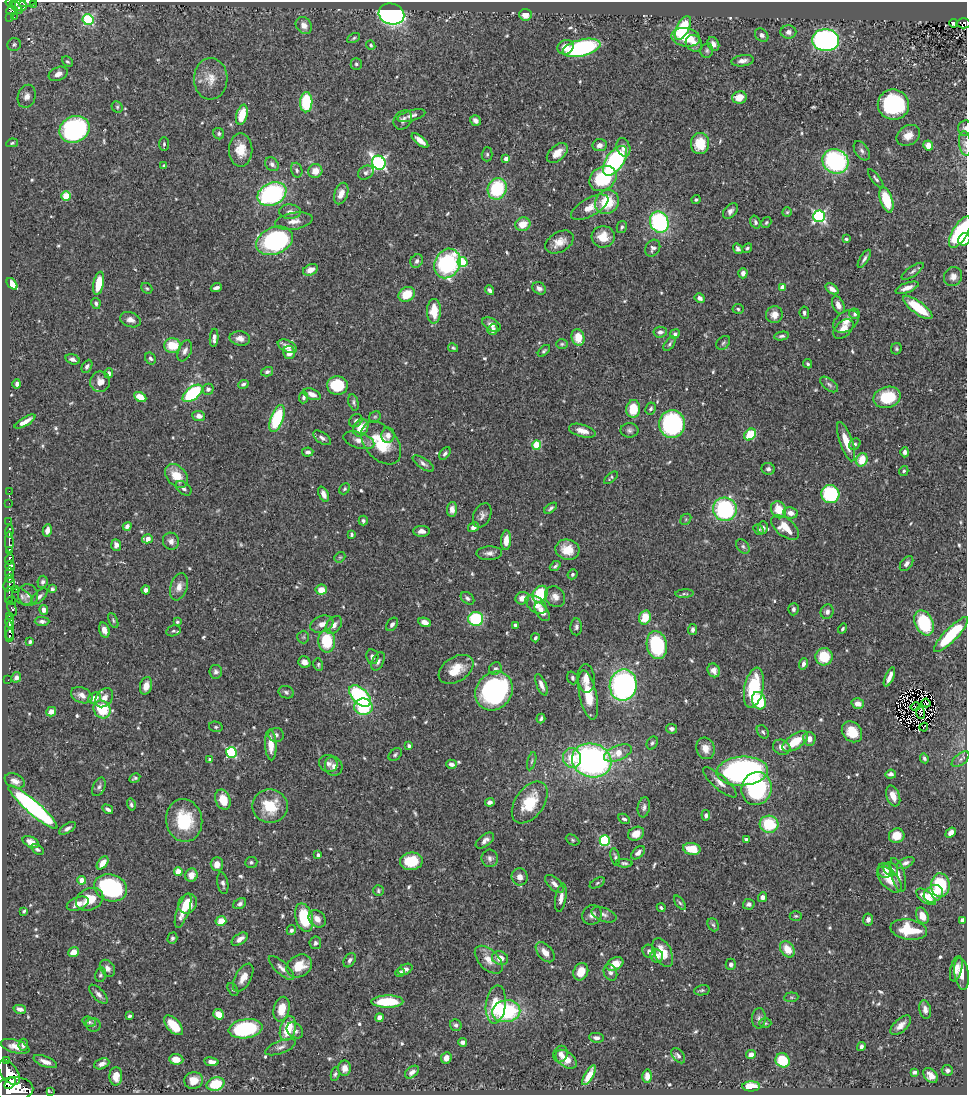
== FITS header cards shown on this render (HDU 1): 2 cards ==
NAXIS1  =                  965
NAXIS2  =                 1093

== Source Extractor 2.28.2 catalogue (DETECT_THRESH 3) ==
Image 965 x 1093 px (HDU 1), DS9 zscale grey, 1 PNG px = 1 image px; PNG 969 x 1097 px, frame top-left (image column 1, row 1093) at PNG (2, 2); each listed source drawn as its Kron ellipse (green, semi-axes under 4 px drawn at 4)
Background 0.452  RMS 0.021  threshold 0.0633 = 3 sigma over >= 5 px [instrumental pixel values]
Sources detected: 631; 1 with non-positive FLUX_AUTO (blend fragments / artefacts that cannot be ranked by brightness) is neither listed nor drawn; of the other 630, the 500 brightest by FLUX_AUTO listed and drawn (130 fainter detections omitted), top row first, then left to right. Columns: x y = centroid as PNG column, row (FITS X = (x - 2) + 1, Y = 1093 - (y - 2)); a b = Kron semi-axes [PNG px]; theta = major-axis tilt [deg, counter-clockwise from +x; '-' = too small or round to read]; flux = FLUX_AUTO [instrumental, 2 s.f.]
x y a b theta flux
28 2 9 3 12 26
11 3 5 4 - 280
34 4 2 2 - 3.8
19 5 7 5 -23 230
16 7 8 3 -47 210
12 11 6 4 3 47
391 14 13 10 -14 330
525 15 6 6 - 14
10 17 3 2 - 41
14 17 2 2 - 3.8
88 20 5 5 - 140
954 23 4 4 - 5.8
963 23 7 5 -3 63
304 25 9 7 -52 9.4
683 28 13 6 63 91
788 32 8 7 - 6.6
762 35 7 6 - 5.5
686 37 14 9 -9 35
354 38 7 4 28 2.5
826 40 13 11 -3 370
694 43 9 7 -51 10
14 44 7 6 - 3.3
713 44 7 5 -61 7.1
371 45 5 3 - 2.5
566 47 8 7 - 14
581 48 19 8 14 220
707 51 7 6 - 3.3
743 61 11 5 7 7.2
67 62 6 4 -41 2.5
356 64 6 5 - 3
58 74 10 6 24 9.3
211 79 21 17 89 22
27 96 12 8 73 9.5
739 97 7 6 - 21
306 102 10 6 88 94
893 104 16 15 - 140
117 107 6 5 - 2.5
242 115 10 5 76 36
411 116 14 5 16 6.5
403 120 10 8 51 6.4
475 121 6 5 - 6
965 128 7 6 - 3.8
74 129 15 13 23 270
219 134 6 5 - 2.5
908 135 12 9 33 14
420 140 10 4 -39 11
12 143 6 4 11 2.3
700 143 10 9 - 38
965 143 12 6 -82 5.7
164 144 7 5 90 2.8
600 145 7 6 - 6.9
928 146 5 5 - 13
623 147 9 6 -73 9.3
241 150 17 11 -90 23
862 151 11 6 -57 4.9
557 153 12 7 42 15
487 154 7 5 88 2.7
506 159 4 3 - 8.2
615 161 17 8 56 230
835 161 13 12 - 200
379 163 7 6 - 340
272 164 8 6 -45 4.6
164 166 4 3 - 2.4
297 170 7 5 -72 3.6
315 171 7 7 - 15
366 173 8 6 31 4.1
603 179 14 11 36 90
876 179 11 4 -52 3.1
497 189 11 9 70 85
272 194 15 11 25 200
341 194 11 6 70 12
66 196 5 4 - 53
696 200 4 4 - 2.3
886 200 13 6 -72 52
607 202 12 11 - 47
590 207 21 9 29 18
730 211 9 6 49 5.9
290 212 11 7 -2 6.9
787 212 5 4 - 2.1
819 216 6 6 - 280
294 221 19 8 9 13
659 222 11 9 -66 180
755 222 7 5 -72 3.4
766 223 6 4 57 2.3
523 224 8 6 21 20
622 227 6 5 - 3.2
960 232 17 7 59 150
603 237 11 11 - 21
846 239 4 3 - 2.2
964 239 6 5 - 29
274 241 19 13 22 230
559 242 15 10 30 15
653 248 9 7 61 5.3
747 248 5 4 - 2.4
738 249 5 4 - 4.3
864 259 10 4 59 4.5
417 261 7 6 - 4.3
462 262 5 5 - 70
447 263 15 12 65 160
310 270 8 5 24 11
913 271 13 5 35 4.7
743 273 5 4 - 7.1
953 277 10 9 - 9.1
99 283 12 5 78 32
12 284 7 4 -50 24
147 288 6 5 - 2.2
216 288 6 3 20 4.6
539 288 7 5 -33 5.7
782 288 4 4 - 13
907 288 12 5 20 11
832 289 7 4 -36 9.1
489 290 5 3 - 4.1
407 294 8 7 - 29
700 298 5 4 - 6.5
96 303 5 4 - 3.2
838 305 9 5 -66 9.7
918 307 18 6 -37 61
738 309 5 4 - 2.4
434 311 12 7 90 28
804 313 6 4 -83 2.9
855 314 5 5 - 3.4
774 315 8 8 - 11
130 320 10 7 -20 8.5
846 321 14 9 33 13
491 324 10 6 -27 6.8
493 329 6 5 - 7.5
843 329 12 7 43 13
660 332 6 5 - 6
675 334 5 4 - 3.5
782 336 7 4 9 3.1
578 337 8 6 -77 25
214 338 9 4 85 5.4
240 338 10 7 -8 8.5
723 343 8 5 45 3
562 344 6 5 - 2.3
670 344 8 4 53 3.2
172 345 8 7 - 36
287 346 10 5 -25 11
453 348 5 4 - 2.3
896 349 6 5 - 2.6
185 351 11 6 67 6.8
544 351 7 4 43 2.7
289 352 7 6 - 13
150 358 6 5 - 3.4
73 359 7 5 -16 5.6
808 364 5 4 - 2.4
87 366 7 5 61 3.8
267 372 6 4 15 3.6
109 373 5 4 - 4.9
100 382 10 10 - 15
17 384 5 3 - 4
243 384 5 4 - 3.4
829 384 10 5 -37 4.1
337 385 10 9 - 54
208 389 5 5 - 5
193 393 12 6 38 130
312 394 9 5 -23 8.5
140 397 6 4 -28 21
303 397 6 4 83 3.2
887 397 14 10 15 56
353 402 8 5 -76 3
651 408 6 5 - 3.3
633 409 9 7 84 36
199 416 6 5 - 7.2
375 417 6 5 - 2.2
277 419 14 6 70 90
356 421 7 6 - 4.2
25 422 12 4 30 11
672 424 14 13 - 240
361 428 9 7 58 26
629 430 9 7 -1 4.6
582 431 14 6 -15 11
750 434 6 5 - 51
388 435 7 6 - 7.7
322 438 10 5 -34 5.4
359 440 16 8 -17 12
846 442 21 6 -70 27
381 443 24 16 -50 57
855 444 6 5 - 3.2
537 445 4 4 - 65
308 452 5 4 - 4.7
905 452 5 4 - 4.1
445 454 7 4 53 3.7
862 460 7 5 71 29
423 464 12 5 -34 5.3
768 469 6 6 - 4.4
904 471 5 4 - 2.3
177 476 13 9 -47 27
611 478 8 4 40 2.2
183 488 9 6 -38 4.9
345 489 6 5 - 2.5
9 491 2 2 - 3.2
324 494 8 4 -66 8.6
830 494 9 9 - 100
9 503 2 2 - 3.8
551 508 7 4 36 3.2
452 509 7 5 88 7.7
725 509 12 11 - 200
779 510 9 7 -66 26
790 513 7 5 -11 10
482 515 12 8 66 6.6
686 519 6 4 47 2.4
9 521 2 2 - 4.5
363 521 5 4 - 2.7
127 526 4 4 - 5.8
473 527 6 4 31 6.5
785 527 16 8 -38 27
763 528 6 5 - 5.3
759 529 6 5 - 2.4
47 530 6 4 76 9.1
9 531 6 3 82 61
421 531 8 5 0 7
352 535 4 3 - 2.6
147 539 5 4 - 16
506 540 10 5 86 14
171 541 8 8 - 7.4
9 542 10 3 -88 450
116 545 6 5 - 5.8
743 546 8 5 -50 3.3
567 550 12 10 -14 25
9 551 4 3 - 250
489 553 13 6 2 6.8
340 557 6 4 41 2.4
9 559 5 3 - 170
907 564 8 5 53 4.9
10 566 5 5 - 740
555 566 6 4 41 3
9 573 6 3 84 83
572 574 5 4 - 3.1
9 578 4 3 - 72
43 582 6 5 - 3.8
9 584 7 5 63 260
179 587 14 8 72 12
16 589 2 2 - 52
52 589 4 3 - 3.1
146 590 4 4 - 5.2
321 590 6 5 - 18
540 594 9 7 55 64
684 594 9 4 4 2.8
9 595 8 3 -90 150
28 595 11 10 - 7.2
39 596 10 5 44 4.4
22 597 11 7 -32 4.8
555 597 11 9 -47 10
467 598 7 5 -38 4
522 598 7 6 - 13
11 601 5 4 - 150
536 605 12 7 -36 14
12 609 7 4 -72 220
793 609 6 5 - 3.9
44 610 5 4 - 6.8
542 612 10 6 -56 9.4
827 612 7 6 - 5.1
10 616 4 3 - 78
645 617 7 5 74 32
476 619 7 7 - 98
113 620 8 4 -64 2.5
10 621 6 3 86 430
42 621 7 4 -1 3.9
177 622 4 3 - 2.2
425 622 6 4 -22 12
924 623 13 9 -65 98
322 624 12 8 20 10
392 624 7 5 54 4.5
334 625 10 7 51 9.3
515 625 4 3 - 2.6
576 627 8 6 88 4.2
843 629 5 4 - 2.7
104 630 8 5 -72 8.9
692 630 5 4 - 3.9
10 631 9 4 -89 510
173 631 7 5 14 2.9
951 634 23 6 46 89
9 635 6 3 87 160
303 637 6 6 - 2.2
535 638 4 3 - 3.1
327 641 11 8 -86 57
30 642 4 3 - 3.2
657 645 14 10 -78 110
372 657 7 6 - 6.5
824 657 9 8 - 38
378 661 10 5 64 4.9
304 662 6 5 - 8.5
318 664 6 4 -76 2.5
803 664 6 4 73 4.7
495 668 6 6 - 3.5
456 669 19 12 32 29
714 670 7 6 - 7.7
216 672 6 6 - 4.2
16 677 5 5 - 4.6
889 677 10 4 66 9.1
572 678 6 5 - 3.7
586 679 14 8 -85 12
8 680 2 2 - 7.9
541 685 11 4 -67 8.3
623 685 16 13 79 350
146 686 9 6 74 13
754 688 20 9 78 81
494 691 20 17 50 270
286 692 8 6 -22 3.5
82 695 11 7 -22 10
588 695 25 8 -78 34
360 696 13 7 -44 190
94 698 6 5 - 15
104 698 10 8 51 10
759 701 9 6 -71 61
926 703 4 2 - 2.5
858 704 6 5 - 11
363 707 9 8 - 70
916 707 5 3 - 2.3
102 710 9 8 - 61
51 712 5 4 - 8.6
920 712 7 3 -82 3.3
541 719 5 3 - 3
216 727 7 5 -13 2.6
924 727 4 2 - 2.9
671 729 5 5 - 4.8
763 732 7 5 -54 2.9
852 732 11 9 -48 27
276 735 7 7 - 4.3
809 739 7 6 - 9.9
795 741 15 7 34 34
652 743 7 5 61 2.8
271 745 15 5 -87 18
409 746 4 3 - 3.1
782 747 9 7 -25 10
705 748 11 9 -73 14
231 752 5 5 - 140
618 753 15 7 22 23
395 755 7 5 41 3
572 758 10 9 - 26
924 758 5 4 - 3.3
210 759 3 3 - 2.9
961 759 10 5 39 5
592 760 20 17 -15 410
532 761 9 3 75 2.2
328 763 9 8 - 6.8
451 764 5 4 - 6.2
334 766 10 8 -66 7.3
742 771 26 14 4 430
891 774 5 4 - 5.8
135 778 6 3 29 2.7
15 781 10 7 -24 7.8
720 782 21 7 -41 10
99 787 10 6 64 4.2
756 789 16 15 - 150
893 796 11 6 -69 13
223 800 10 7 -67 26
490 802 5 4 - 5.3
530 802 23 14 54 50
131 805 6 4 -75 3.3
270 806 17 16 - 49
33 807 32 6 -41 320
644 807 10 6 80 4.6
108 809 6 4 -31 4.4
706 815 5 4 - 4.1
624 819 6 5 - 3.2
184 820 21 18 -80 57
769 824 9 8 - 59
67 828 9 4 33 4.8
951 833 6 4 42 9.2
636 834 8 6 31 13
897 836 8 7 - 23
746 839 4 3 - 3
485 840 11 5 37 8.1
573 840 7 5 -28 2.4
605 840 5 5 - 120
31 842 9 5 -27 11
37 849 7 4 -37 3.5
692 849 9 6 -9 31
638 853 8 5 43 6.4
318 855 4 3 - 4.8
615 857 9 4 -76 2.6
490 858 8 8 - 5.8
411 861 11 8 9 46
251 862 6 5 - 2.5
103 863 7 4 52 16
624 863 8 4 -2 3.2
905 863 9 5 26 5.2
217 864 7 6 - 11
891 869 8 6 -33 8.7
885 871 8 7 - 9.7
178 872 4 4 - 28
191 875 6 6 - 13
898 875 17 7 -73 11
520 877 8 8 - 9.1
82 880 4 4 - 30
890 880 16 8 -48 22
223 883 11 5 -79 4.4
597 883 8 4 28 2.5
554 884 11 6 -42 7.2
940 885 12 9 89 73
110 888 17 13 -19 170
378 891 5 5 - 2.5
933 894 10 8 32 32
763 897 5 4 - 6.8
926 897 11 5 -36 26
561 898 14 5 81 9.6
90 899 14 11 24 29
680 903 8 4 -53 2.7
78 904 11 6 21 11
187 904 10 9 - 24
240 904 7 5 33 3.9
749 904 6 5 - 4.8
661 908 4 3 - 2.4
24 911 4 3 - 2.2
183 911 18 6 70 18
592 915 10 9 - 8.1
604 915 13 6 -21 6.4
796 916 6 5 - 2.3
922 916 8 6 -64 16
304 917 15 8 -74 64
317 919 10 7 -45 9.3
868 919 6 5 - 5.7
962 920 4 3 - 4.6
221 921 5 4 - 30
713 925 7 5 -65 2.8
291 930 5 4 - 4
909 930 18 10 -9 51
172 938 6 5 - 3.1
240 939 9 5 34 8.4
315 943 6 6 - 3.9
787 949 9 6 -54 23
649 951 7 6 - 5.7
73 952 5 4 - 16
545 952 12 7 -48 11
663 952 15 8 -64 27
657 956 6 6 - 9.8
500 958 8 6 -22 15
350 960 8 5 58 4.4
489 960 17 9 -45 15
615 964 9 6 28 24
731 964 6 5 - 4.2
299 966 13 10 34 27
107 968 9 6 -54 6.7
281 968 16 6 -43 7.8
405 969 8 5 26 6.5
956 969 13 5 76 9.7
581 972 9 7 66 20
610 972 8 6 -63 4.8
400 973 5 4 - 3.1
961 974 16 7 -82 14
100 975 7 5 76 2.9
243 978 15 8 60 14
233 990 7 4 -61 2.4
702 990 8 5 10 2.8
98 994 12 5 -46 6
791 997 7 5 6 2.3
387 1002 16 6 1 56
496 1004 19 10 83 46
20 1009 6 4 -15 6.3
282 1009 12 8 76 23
925 1009 9 5 -79 6.8
506 1011 14 11 9 120
219 1014 5 5 - 19
130 1016 3 3 - 2.6
380 1018 4 4 - 11
759 1018 10 7 87 5
89 1022 7 5 -20 2.9
765 1023 6 5 - 2.3
93 1025 7 7 - 3.6
174 1025 12 6 -48 30
456 1025 6 5 - 3.7
901 1025 13 6 42 9.9
245 1029 17 9 8 130
288 1029 12 7 72 43
295 1030 9 7 -42 5.1
596 1038 7 4 -8 4.5
463 1042 4 4 - 5.8
23 1045 6 4 85 4.8
15 1046 15 6 -17 13
861 1046 4 3 - 3.7
281 1047 16 6 21 7
561 1054 8 7 - 5.6
751 1055 5 4 - 7.5
678 1056 8 5 -51 5.5
446 1058 6 5 - 8.7
176 1059 7 5 -5 17
566 1059 12 7 -37 16
6 1060 3 3 - 110
783 1060 7 6 - 49
45 1062 12 5 -21 10
211 1062 7 4 -8 7.6
102 1064 8 5 22 6.8
345 1068 7 6 - 8.6
947 1070 6 5 - 4.8
9 1072 14 8 -53 1700
412 1072 8 5 38 6
914 1072 4 4 - 3.5
335 1074 7 4 81 2.9
589 1075 11 4 59 18
931 1075 8 6 -47 10
116 1076 9 6 89 14
647 1076 6 4 -88 9.5
193 1080 9 8 - 18
10 1083 6 4 49 870
216 1084 9 6 14 49
751 1086 9 5 1 33
14 1089 20 12 2 4600
51 1092 4 3 - 8.9
At the frame edge (FLAGS 8, measured only in part): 6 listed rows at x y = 28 2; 11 3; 963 23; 965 128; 965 143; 964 239
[130 fainter detections neither listed nor drawn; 1 non-positive-flux detection neither listed nor drawn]